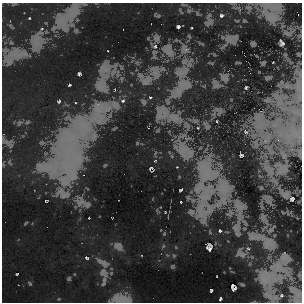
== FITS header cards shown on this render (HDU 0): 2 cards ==
NAXIS1  =                  300
NAXIS2  =                  300

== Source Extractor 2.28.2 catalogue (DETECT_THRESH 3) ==
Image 300 x 300 px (HDU 0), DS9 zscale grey, 1 PNG px = 1 image px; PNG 304 x 304 px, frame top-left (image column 1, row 300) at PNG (2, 3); no overlay
Background -1500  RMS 350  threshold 1040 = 3 sigma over >= 5 px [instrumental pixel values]
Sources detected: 25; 2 with non-positive FLUX_AUTO (blend fragments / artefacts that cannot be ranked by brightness) are not listed; the other 23 listed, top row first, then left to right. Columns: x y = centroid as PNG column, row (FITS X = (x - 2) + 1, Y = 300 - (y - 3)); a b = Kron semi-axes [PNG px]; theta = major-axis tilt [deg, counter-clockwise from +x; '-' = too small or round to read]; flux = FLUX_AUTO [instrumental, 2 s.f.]
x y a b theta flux
221 15 5 5 - 32000
178 27 3 3 - 30000
282 43 5 4 - 44000
155 46 5 5 - 41000
79 74 3 3 - 29000
69 85 3 2 - 17000
246 87 4 3 - 19000
150 97 4 2 - 15000
59 101 4 3 - 21000
123 101 5 4 - 29000
246 132 6 4 -42 33000
241 155 4 3 - 26000
151 168 7 4 45 29000
181 190 4 2 - 22000
292 199 3 2 - 24000
46 201 3 2 - 16000
181 202 2 2 - 13000
220 231 4 3 - 22000
209 247 9 7 -88 80000
87 258 6 4 -27 25000
17 274 3 2 - 15000
211 291 5 4 - 29000
220 299 6 4 62 31000
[2 non-positive-flux detections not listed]